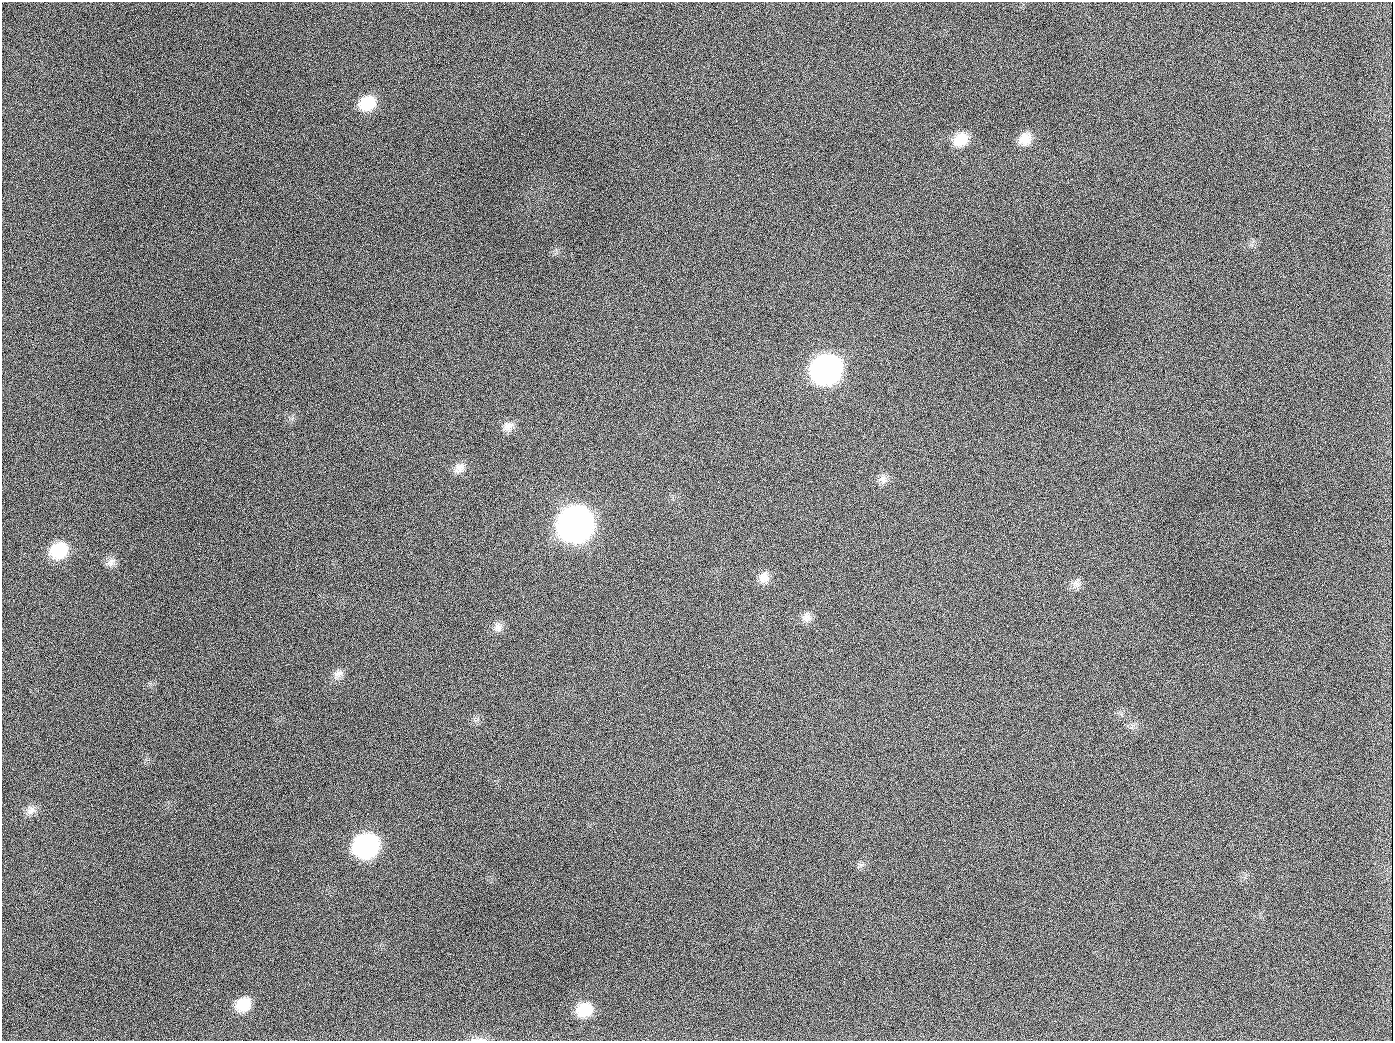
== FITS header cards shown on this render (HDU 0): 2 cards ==
NAXIS1  =                 1391
NAXIS2  =                 1039

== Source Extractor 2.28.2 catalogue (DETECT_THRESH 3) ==
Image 1391 x 1039 px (HDU 0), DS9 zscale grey, 1 PNG px = 1 image px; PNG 1395 x 1043 px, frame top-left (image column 1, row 1039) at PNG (2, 2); no overlay
Background 1410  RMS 67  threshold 200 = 3 sigma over >= 5 px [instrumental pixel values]
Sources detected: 23; all 23 listed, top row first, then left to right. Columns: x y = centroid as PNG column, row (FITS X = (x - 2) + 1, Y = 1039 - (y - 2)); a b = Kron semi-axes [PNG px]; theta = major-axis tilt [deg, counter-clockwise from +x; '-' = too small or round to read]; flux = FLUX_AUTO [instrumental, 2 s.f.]
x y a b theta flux
367 103 18 14 28 1.4e+05
189 126 2 2 - 5.9e+03
961 139 18 14 39 9.6e+04
1025 139 17 14 41 6.5e+04
826 370 19 16 32 2.5e+06
654 407 3 2 - 3.7e+03
508 426 15 12 16 3.5e+04
459 468 15 12 54 3.7e+04
883 479 13 10 -67 2.8e+04
575 524 19 17 28 5.6e+06
59 550 17 14 31 1.9e+05
111 561 14 7 24 2.4e+04
763 577 14 13 - 4.2e+04
1076 584 14 9 -69 2.6e+04
806 617 13 12 - 3.2e+04
498 627 13 11 60 2.8e+04
338 674 13 10 23 3.1e+04
31 810 13 12 - 3.4e+04
366 846 17 15 26 1.1e+06
243 1004 16 14 34 1.2e+05
584 1009 16 13 23 1.2e+05
944 1026 2 2 - 4.3e+03
478 1039 25 3 0 1.9e+04
At the frame edge (FLAGS 8, measured only in part): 1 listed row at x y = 478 1039